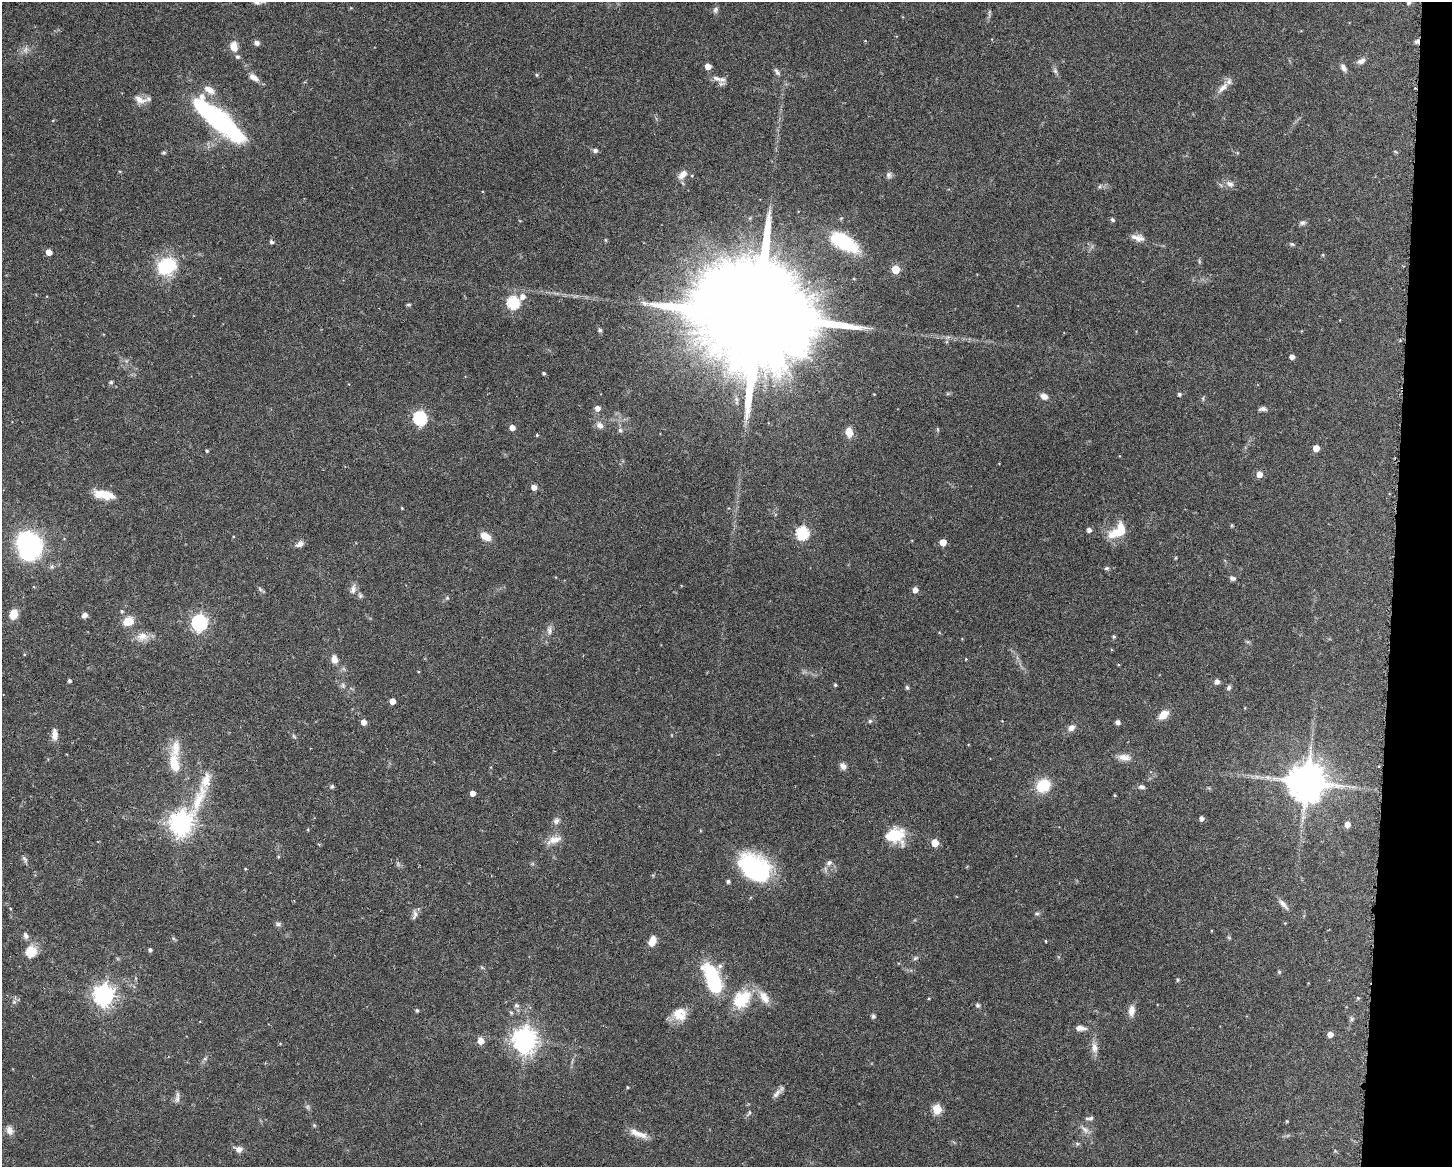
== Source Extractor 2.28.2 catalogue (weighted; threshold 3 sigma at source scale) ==
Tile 6 of 3 x 4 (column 3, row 2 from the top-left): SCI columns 3011-4460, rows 2332-3496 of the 4683 x 4661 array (HDU 1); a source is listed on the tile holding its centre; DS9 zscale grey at full resolution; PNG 1454 x 1169 px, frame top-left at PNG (2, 2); no overlay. Shown black and unused: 4% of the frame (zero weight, under 3 of 6 exposures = <1% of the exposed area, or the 3 px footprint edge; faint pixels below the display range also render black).
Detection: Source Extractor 2.28.2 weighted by HDU 2 'WHT'; one run over the whole footprint, this tile lists its part. Background 0.143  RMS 0.0038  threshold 0.0156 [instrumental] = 3 sigma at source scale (4.09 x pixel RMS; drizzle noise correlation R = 1.36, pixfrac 0.8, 0.05/0.05 arcsec/px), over >= 5 px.
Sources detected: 185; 1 too faint to see at this stretch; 1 inside a brighter object's white glare — not listed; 6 inside a brighter listed object's ellipse — not listed separately; the other 177 listed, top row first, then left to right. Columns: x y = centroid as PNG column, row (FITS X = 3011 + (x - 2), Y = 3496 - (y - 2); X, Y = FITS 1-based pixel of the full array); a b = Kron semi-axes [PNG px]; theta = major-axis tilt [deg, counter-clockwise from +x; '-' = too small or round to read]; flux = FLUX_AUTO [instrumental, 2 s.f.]
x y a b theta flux
258 2 12 5 -1 1.3
1409 3 5 4 - 0.74
715 10 9 6 69 1
989 13 14 3 83 0.77
1417 41 6 6 - 1
257 43 7 6 - 1.2
234 47 12 8 -76 3.5
1361 61 12 6 27 1.6
708 67 5 4 - 3.8
1343 68 10 6 -61 1.5
1055 71 8 6 -69 0.91
777 72 11 5 -57 1.1
537 75 5 4 - 0.51
254 77 13 7 -34 2.6
717 78 15 7 -22 2.2
1223 88 19 8 45 3.1
209 90 15 8 -32 3.1
140 100 17 10 -22 2.8
218 119 50 13 -40 85
595 150 7 6 - 0.93
1395 151 6 3 -19 0.34
164 152 5 5 - 0.54
683 174 13 7 42 2.8
692 175 4 2 - 0.25
889 175 8 7 - 1.1
1230 184 12 8 -26 1.8
1100 186 6 4 71 0.5
1112 220 6 4 -45 0.61
520 221 5 3 - 0.24
1302 223 10 6 11 1
1138 238 17 8 -14 2.6
271 242 5 4 - 0.84
844 242 37 17 -30 20
1292 244 7 5 -11 0.61
49 252 5 5 - 3.2
1323 255 4 4 - 0.36
1199 261 6 4 -73 0.47
166 266 21 18 33 19
896 269 5 5 - 11
522 296 7 6 - 2.1
513 302 6 6 - 40
409 305 6 4 1 0.54
756 315 67 22 -10 21000
600 330 6 6 - 0.65
1292 357 4 4 - 2
544 373 3 3 - 0.53
111 382 6 5 - 0.61
1179 394 4 4 - 0.79
1044 396 9 6 -21 2.3
1203 398 7 4 90 0.47
597 408 6 5 - 2
1263 409 10 5 0 1.2
420 418 7 6 - 53
600 425 11 8 -37 1.8
512 428 5 4 - 2.6
938 429 7 3 -71 0.39
620 430 6 6 - 0.8
849 432 9 7 -82 4.2
537 435 4 4 - 0.38
1316 448 5 5 - 4.5
207 451 4 3 - 0.54
1259 474 5 5 - 3.8
534 487 5 5 - 2.4
107 494 19 12 -16 5.4
402 508 4 3 - 0.29
1232 525 4 4 - 0.38
1089 530 5 4 - 1.5
1118 531 23 12 40 9.3
802 533 6 6 - 42
485 536 12 7 -32 4.1
943 542 5 5 - 5
29 544 17 12 -36 72
300 544 12 7 25 1.6
1175 558 5 3 - 0.33
1107 568 7 5 15 0.63
1232 578 8 5 -13 0.96
260 589 7 4 -46 0.7
353 589 13 7 76 1.8
915 590 5 5 - 2.3
360 595 8 6 -59 0.83
447 598 5 4 - 0.49
122 611 5 5 - 0.57
13 614 12 9 72 3.7
84 615 6 6 - 1.5
128 621 11 9 22 5.7
199 622 7 7 - 100
549 630 13 7 -88 1.7
142 636 18 12 -1 3.9
1114 637 4 3 - 0.58
1248 642 7 4 -17 0.52
334 659 10 7 -84 2.4
966 659 4 3 - 0.24
69 681 4 3 - 0.78
1217 682 6 6 - 1.2
343 685 8 5 -64 0.92
835 685 3 3 - 0.56
907 688 6 5 - 0.6
1229 688 7 6 - 0.81
392 701 5 4 - 3
1163 715 11 7 40 4.5
870 721 5 4 - 0.7
363 722 5 4 - 2.5
1117 722 5 5 - 1.1
1071 728 9 7 41 1.8
55 734 14 7 -88 2.9
294 736 6 4 -58 0.53
1124 757 17 8 -5 2.8
174 764 25 11 -78 8.7
843 766 9 7 -48 1.5
1307 782 11 11 - 1200
332 786 5 4 - 0.64
1043 786 13 11 39 12
1142 787 8 5 -2 1.1
473 793 4 4 - 2.4
1115 795 3 2 - 0.38
1201 818 5 4 - 1.4
556 821 10 8 41 1.5
181 822 19 8 58 310
1347 824 5 5 - 2.6
308 830 4 3 - 0.34
895 835 22 17 -1 11
554 840 22 10 20 3.7
935 843 5 5 - 7.5
278 857 5 4 - 0.35
24 859 11 5 -58 1
829 863 9 7 39 1.5
755 868 34 22 -37 45
728 881 4 4 - 0.79
1283 904 18 6 -47 1.8
10 908 4 3 - 0.27
415 914 14 6 81 1.4
1037 914 7 5 2 0.67
1285 923 4 4 - 0.27
278 924 8 6 -18 0.9
26 936 10 7 -72 1.3
1229 938 6 4 -2 0.42
652 941 10 7 71 4.1
1046 941 3 3 - 0.34
150 950 4 4 - 0.85
31 952 14 13 - 5.9
915 958 7 5 26 0.67
482 967 6 5 - 0.49
1279 972 5 4 - 0.46
713 979 29 12 -68 36
1177 980 4 4 - 0.56
104 995 8 7 - 220
764 997 20 11 -58 4.5
1358 998 5 5 - 0.44
742 999 25 19 47 14
14 1002 6 6 - 0.81
516 1005 6 6 - 0.97
977 1005 6 5 - 0.71
417 1010 5 4 - 0.48
1131 1011 13 7 83 2.9
679 1014 18 17 - 6.2
873 1016 6 5 - 0.7
1352 1019 6 5 - 0.76
1080 1028 12 6 -2 2.2
1330 1035 5 4 - 2.8
525 1040 9 8 - 350
481 1041 6 5 - 3.9
1094 1048 15 9 -83 2.7
205 1059 6 4 1 0.57
627 1087 4 3 - 0.4
776 1094 17 6 47 1.8
177 1098 16 5 80 1.4
307 1107 6 6 - 0.69
937 1109 5 5 - 17
749 1113 11 4 58 0.76
1089 1118 12 5 5 0.95
1287 1121 4 3 - 0.34
314 1125 5 5 - 0.46
10 1130 12 9 -65 2.1
1085 1130 14 8 -44 2.1
638 1134 25 7 -21 3.9
1077 1144 6 5 - 0.63
238 1149 11 7 -21 2
Overlapping masked pixels (flux is a lower limit): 1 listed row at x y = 1417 41
Isophote crosses this tile's border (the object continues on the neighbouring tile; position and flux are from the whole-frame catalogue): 2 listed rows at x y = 258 2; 1409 3